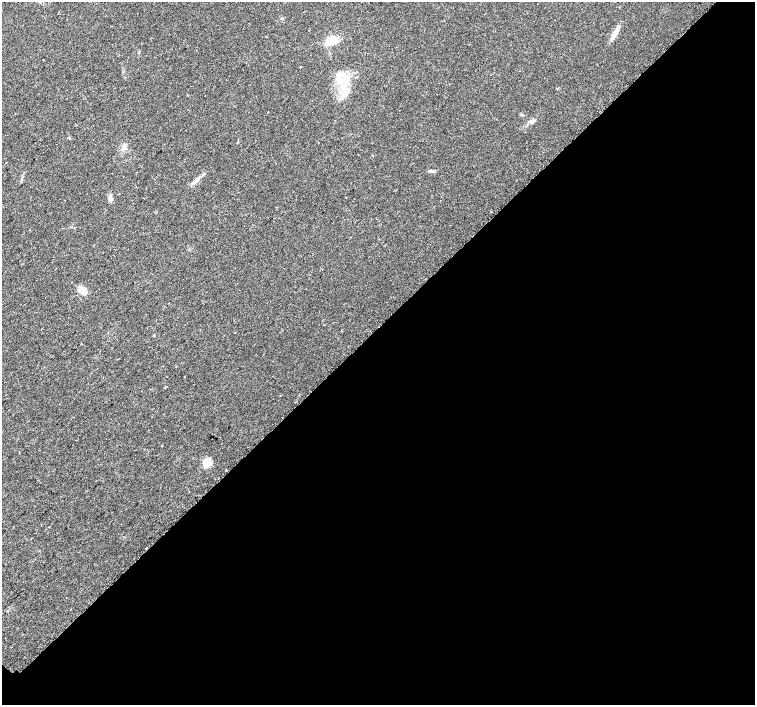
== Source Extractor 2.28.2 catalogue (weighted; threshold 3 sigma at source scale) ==
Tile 12 of 4 x 4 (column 4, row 3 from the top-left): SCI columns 4571-6075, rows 1614-3018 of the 6096 x 6087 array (HDU 1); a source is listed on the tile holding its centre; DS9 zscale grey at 2 x 2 block average (1 PNG px = mean of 2 x 2 image px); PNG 757 x 707 px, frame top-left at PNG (2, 2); no overlay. Shown black and unused: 54% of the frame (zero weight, under 2 of 3 exposures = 2% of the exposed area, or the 3 px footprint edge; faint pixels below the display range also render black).
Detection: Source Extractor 2.28.2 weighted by HDU 2 'WHT'; one run over the whole footprint, this tile lists its part. Background 0.0314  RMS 0.0055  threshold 0.0248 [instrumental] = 3 sigma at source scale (4.5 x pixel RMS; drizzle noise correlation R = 1.50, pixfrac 1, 0.0396/0.0396 arcsec/px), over >= 5 px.
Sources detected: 17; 1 inside a brighter object's white glare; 1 cosmic-ray / hot-pixel residue — not listed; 1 inside a brighter listed object's ellipse — not listed separately; the other 14 listed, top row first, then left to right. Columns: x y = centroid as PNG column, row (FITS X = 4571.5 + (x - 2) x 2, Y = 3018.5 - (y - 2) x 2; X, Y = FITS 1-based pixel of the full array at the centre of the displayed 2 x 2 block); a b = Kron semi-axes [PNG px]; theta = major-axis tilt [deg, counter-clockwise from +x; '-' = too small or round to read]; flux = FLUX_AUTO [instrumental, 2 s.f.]
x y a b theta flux
614 34 18 5 59 9.5
332 40 12 8 20 19
300 67 2 2 - 1.1
341 74 9 4 16 5.8
346 80 15 6 45 14
344 93 14 11 -13 17
124 148 8 4 70 4.4
432 171 8 3 0 2.8
194 182 14 3 38 5.6
110 198 7 5 74 3.7
492 212 2 2 - 0.52
82 290 8 6 -36 12
207 462 8 8 - 16
226 470 2 2 - 1.5
Diffuse or blended objects may show on this block-average render without a row.